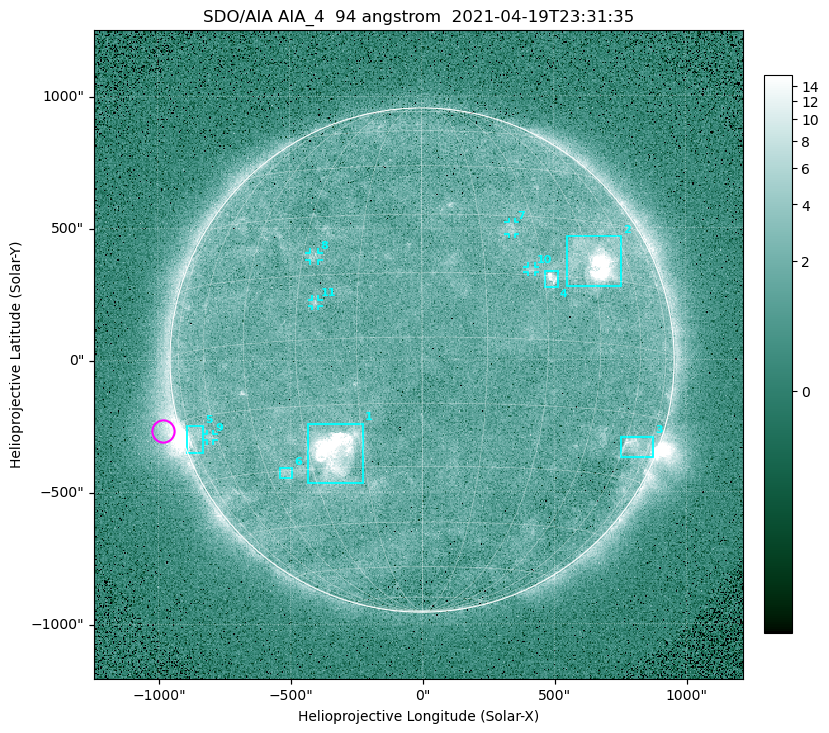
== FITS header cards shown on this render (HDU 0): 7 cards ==
TELESCOP= 'SDO/AIA '
INSTRUME= 'AIA_4   '
WAVELNTH=                   94
WAVEUNIT= 'angstrom'
DATE-OBS= '2021-04-19T23:31:35.13'
CTYPE1  = 'HPLN-TAN'
CTYPE2  = 'HPLT-TAN'

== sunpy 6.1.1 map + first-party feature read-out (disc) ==
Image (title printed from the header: SDO/AIA AIA_4  94 angstrom  2021-04-19T23:31:35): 512 x 512 px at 4.8 arcsec/px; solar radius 955 arcsec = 199 px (full disc in frame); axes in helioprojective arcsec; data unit not stated in the header (colour bar unlabelled)
Orientation: roll -0.138 deg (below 1 deg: not rotated)
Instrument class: DISC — disc imager (sunpy class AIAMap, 94 A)
Bright regions (active regions / flare kernels): reference = the median radial profile (limb darkening/brightening removed); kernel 5 px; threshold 5 sigma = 2.46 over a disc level ~1.73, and >= 1.15x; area >= 9 px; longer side >= 5 px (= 24 arcsec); searched inside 0.97 R_sun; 11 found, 11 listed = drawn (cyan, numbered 1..; 5 of them under ~33 arcsec drawn as corner ticks so the feature stays visible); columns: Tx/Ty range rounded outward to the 10 arcsec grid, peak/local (2 s.f.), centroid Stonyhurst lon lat
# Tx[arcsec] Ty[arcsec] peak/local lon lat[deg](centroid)
1 -430..-220 -470..-240 126 -23 -26
2 550..760 280..470 34 +47 +19
3 750..880 -370..-290 4.6 +66 -22
4 460..520 270..340 6.7 +32 +14
5 -900..-830 -350..-250 6.2 -73 -19
6 -540..-490 -450..-410 2.9 -38 -30
7 330..360 470..520 2.8 +23 +26
8 -430..-390 380..410 2.9 -27 +20
9 -820..-790 -300..-280 2.6 -63 -20
10 400..430 330..360 2.8 +27 +16
11 -420..-390 200..230 3 -25 +8
Off-limb structures (1.02-1.3 R_sun): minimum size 50 px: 5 found; the strongest spans PA ~90..115 deg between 1.02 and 1.21 R_sun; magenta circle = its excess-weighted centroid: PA ~105 deg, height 1.06 R_sun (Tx ~-980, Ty ~-270 arcsec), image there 4.8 x the reference